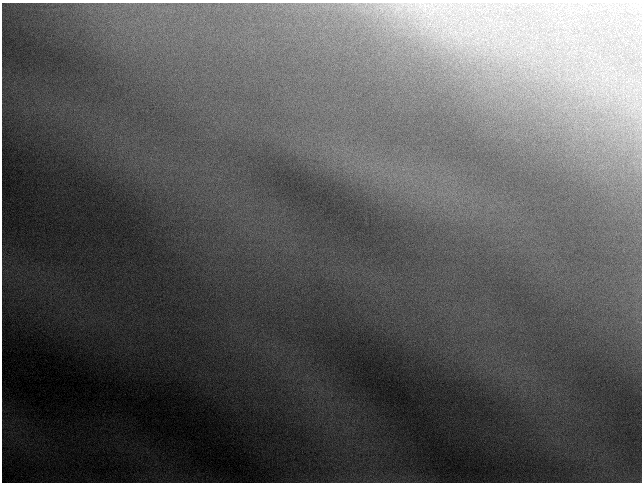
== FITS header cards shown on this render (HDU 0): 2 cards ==
NAXIS1  =                  640 / length of data axis 1
NAXIS2  =                  480 / length of data axis 2

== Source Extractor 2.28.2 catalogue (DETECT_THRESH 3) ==
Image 640 x 480 px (HDU 0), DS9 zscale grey, 1 PNG px = 1 image px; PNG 644 x 484 px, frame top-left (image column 1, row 480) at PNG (2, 3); no overlay
Background 57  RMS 0.78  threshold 2.35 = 3 sigma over >= 5 px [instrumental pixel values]
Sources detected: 3; all 3 listed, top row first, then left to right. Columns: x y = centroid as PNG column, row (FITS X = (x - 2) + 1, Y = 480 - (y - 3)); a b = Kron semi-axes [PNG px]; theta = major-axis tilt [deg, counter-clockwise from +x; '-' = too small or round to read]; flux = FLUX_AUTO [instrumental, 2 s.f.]
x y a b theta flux
455 33 10 6 -71 340
442 38 10 3 -69 180
459 39 9 5 44 280